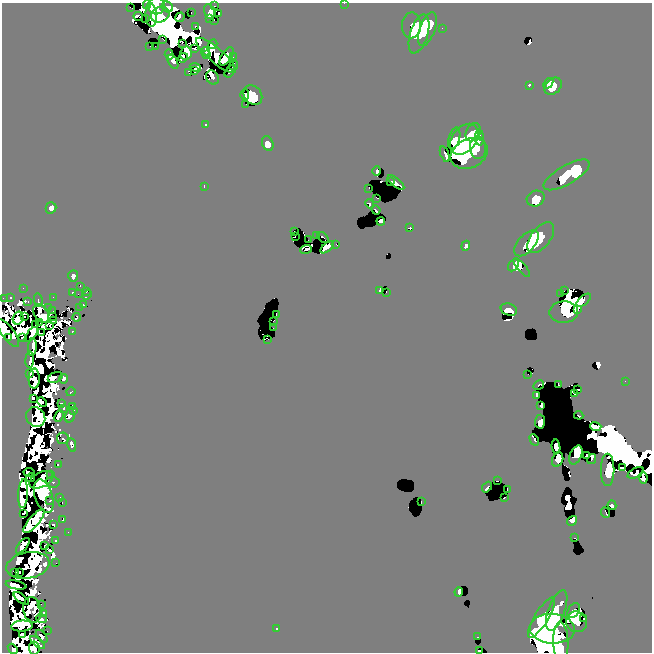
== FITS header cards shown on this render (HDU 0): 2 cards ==
NAXIS1  =                  650
NAXIS2  =                  650

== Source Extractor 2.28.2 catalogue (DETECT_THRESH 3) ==
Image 650 x 650 px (HDU 0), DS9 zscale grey, 1 PNG px = 1 image px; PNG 654 x 654 px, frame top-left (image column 1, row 650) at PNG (2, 3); each listed source drawn as its Kron ellipse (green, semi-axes under 4 px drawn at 4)
Background 249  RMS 0.0055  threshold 0.0164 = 3 sigma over >= 5 px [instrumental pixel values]
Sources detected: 270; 48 with non-positive FLUX_AUTO (blend fragments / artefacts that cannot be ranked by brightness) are neither listed nor drawn; the other 222 listed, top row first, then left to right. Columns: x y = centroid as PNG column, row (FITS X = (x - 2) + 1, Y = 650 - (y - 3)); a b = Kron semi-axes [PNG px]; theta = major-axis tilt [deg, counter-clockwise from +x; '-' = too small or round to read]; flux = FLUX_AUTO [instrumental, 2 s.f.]
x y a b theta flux
344 3 2 2 - 8.6
147 5 4 2 - 1800
156 6 8 8 - 490
214 6 3 2 - 240
130 7 3 2 - 820
167 7 6 5 - 1800
209 11 7 5 -73 460
191 12 3 2 - 150
219 13 3 3 - 7700
151 15 12 5 -87 330
160 15 9 7 22 500
138 16 5 3 - 15000
180 17 5 3 - 250
209 18 3 2 - 360
145 19 3 2 - 5.7
214 21 3 2 - 90
411 25 13 9 88 1000
195 26 3 2 - 1500
442 28 2 2 - 8.6
427 29 18 7 70 1500
419 34 20 9 73 1800
162 39 3 2 - 51
182 43 2 2 - 2000
213 44 5 3 - 160
150 46 2 2 - 300
155 46 2 2 - 53
195 48 3 2 - 440
205 52 5 4 - 660
186 53 6 5 - 2800
169 55 5 3 - 96
207 55 4 3 - 320
216 55 25 7 -41 130
227 56 10 5 59 41
233 57 2 2 - 27
183 58 5 2 - 660
173 62 8 4 -62 59
233 66 5 2 - 0.73
195 67 5 3 - 1600
194 71 3 2 - 12000
230 71 6 3 56 6
189 73 4 2 - 1200
212 78 7 6 - 1400
548 83 6 3 51 48
529 85 4 3 - 110
553 86 10 7 45 260
245 95 5 3 - 8.5
253 95 11 8 -51 290
246 104 2 2 - 55
205 125 3 3 - 900
473 132 9 7 61 170
479 137 8 4 -86 80
454 138 11 5 74 100
464 139 17 12 53 420
268 144 7 5 -66 180
478 148 11 8 -83 290
445 154 8 3 -69 31
469 154 19 14 25 490
377 171 5 3 - 3800
567 175 26 9 30 4000
391 181 4 3 - 220
396 183 10 3 -39 96
204 186 4 2 - 680
368 188 2 2 - 0.91
377 198 3 2 - 110
536 199 9 7 24 590
369 204 5 3 - 3.1
51 208 6 5 - 3900
376 210 4 2 - 1
381 221 4 4 - 11
410 227 3 3 - 31
294 231 2 2 - 160
316 236 4 2 - 180
295 237 3 2 - 810
541 237 18 9 52 1100
323 238 7 3 -45 500
308 240 2 2 - 76
526 243 15 8 48 1100
336 245 3 2 - 60
466 246 5 4 - 3000
327 247 8 4 38 630
306 250 6 3 20 1100
513 265 6 4 52 300
522 267 12 3 -50 410
73 276 6 5 - 1400
80 286 3 2 - 70
23 288 2 2 - 6.3
379 290 4 2 - 13
86 291 3 2 - 22
564 291 2 2 - 71
386 292 2 2 - 2.5
73 293 4 3 - 120
78 294 2 2 - 31
561 294 2 2 - 74
87 295 5 3 - 49
53 297 2 2 - 4.1
3 298 2 2 - 6.8
11 298 3 3 - 70
38 300 6 3 -78 220
583 300 9 4 41 550
28 302 3 2 - 2200
83 304 3 2 - 890
48 307 2 2 - 7.3
80 308 4 2 - 9.4
509 310 8 6 -17 68
578 310 3 3 - 390
53 311 3 2 - 1400
564 312 14 10 1 530
41 313 10 7 -59 4200
276 314 4 2 - 250
24 317 4 3 - 2800
52 317 2 2 - 79
77 317 4 3 - 2400
18 318 6 5 - 34000
54 321 3 2 - 4400
274 321 2 2 - 180
40 323 3 2 - 1300
36 324 4 3 - 5200
49 326 3 2 - 300
273 328 2 2 - 43
72 332 3 3 - 15
8 333 16 6 -54 760
41 333 3 2 - 3100
31 334 9 4 52 1300
23 337 3 2 - 310
8 338 3 3 - 1500
268 339 3 2 - 230
32 347 9 3 85 4900
30 360 8 3 87 99
30 373 4 3 - 4000
528 374 2 2 - 150
55 377 8 5 27 3300
34 379 10 5 89 5700
63 379 5 4 - 78
625 381 2 2 - 240
539 385 6 3 31 140
559 385 4 2 - 4.5
578 390 3 2 - 340
71 392 4 3 - 9.5
575 394 3 2 - 41
536 395 4 2 - 6.6
33 398 3 3 - 4400
42 402 5 3 - 50000
61 404 4 3 - 74
72 406 3 2 - 150
541 406 4 2 - 9.5
64 408 3 3 - 290
74 411 3 2 - 0.45
579 415 4 2 - 150
59 416 6 3 66 130
70 416 7 5 76 87
36 417 10 9 - 4200
540 422 7 5 87 79
596 426 5 3 - 1900
63 438 6 6 - 1200
534 440 6 2 -61 67
72 445 7 4 -79 280
556 447 7 4 -81 2.8
576 455 10 5 64 150
587 455 3 2 - 0.9
592 459 5 3 - 41
558 460 7 5 67 50
58 465 3 2 - 510
623 468 3 3 - 49000
608 470 16 6 90 1200
29 472 5 3 - 210
636 473 8 5 28 38
51 474 2 2 - 12
643 477 6 3 -82 4.6
31 478 4 2 - 310
41 480 12 7 28 540
497 480 3 2 - 2.7
53 482 7 5 -6 24
487 487 6 2 50 8.5
507 489 3 2 - 1500
23 494 14 5 87 8200
44 496 17 8 -72 8000
59 498 3 3 - 180
505 498 3 2 - 0.94
50 501 3 3 - 41
421 501 3 2 - 60
63 503 3 2 - 11
612 505 5 3 - 45
23 513 4 3 - 35000
605 513 5 2 - 1.9
63 520 3 2 - 100
34 521 15 5 49 2200
572 521 5 4 - 98
53 524 3 3 - 2500
68 532 2 2 - 1.2
575 538 3 2 - 3
56 540 3 3 - 45
23 546 9 4 50 1100
45 546 3 3 - 4400
49 550 4 3 - 11000
56 563 2 2 - 25
28 565 22 13 10 4800
19 572 3 2 - 5.7
15 573 2 2 - 0.092
16 585 10 4 -11 8400
459 592 4 3 - 45
21 599 9 3 -38 7400
41 605 2 2 - 93
32 610 13 9 -78 2700
557 610 21 8 70 940
574 611 8 5 58 830
44 613 4 3 - 100
542 617 23 7 58 1100
41 619 5 4 - 89
584 619 3 3 - 5700
576 622 11 10 - 690
22 626 11 5 4 3000
277 629 4 3 - 7.7
552 629 22 15 -3 1900
48 631 3 2 - 0.83
23 634 4 3 - 2300
42 636 7 3 -51 55
477 637 3 2 - 2.9
38 642 9 4 -40 1500
561 643 20 7 -88 670
34 648 7 5 -82 400
13 649 5 3 - 25
479 651 3 3 - 2900
At the frame edge (FLAGS 8, measured only in part): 8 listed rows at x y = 344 3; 147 5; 156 6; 3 298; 561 643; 34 648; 13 649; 479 651
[48 non-positive-flux detections neither listed nor drawn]